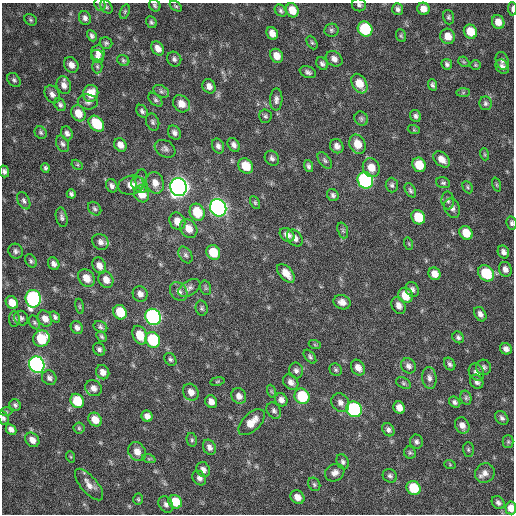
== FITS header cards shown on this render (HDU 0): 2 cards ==
NAXIS1  =                  512 / Axis length
NAXIS2  =                  512 / Axis length

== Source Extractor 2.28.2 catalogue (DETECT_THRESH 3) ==
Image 512 x 512 px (HDU 0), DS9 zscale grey, 1 PNG px = 1 image px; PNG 516 x 516 px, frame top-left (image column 1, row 512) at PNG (2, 3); each listed source drawn as its Kron ellipse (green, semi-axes under 4 px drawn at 4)
Background 286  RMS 18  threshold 53.6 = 3 sigma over >= 5 px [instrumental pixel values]
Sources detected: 229; all 229 listed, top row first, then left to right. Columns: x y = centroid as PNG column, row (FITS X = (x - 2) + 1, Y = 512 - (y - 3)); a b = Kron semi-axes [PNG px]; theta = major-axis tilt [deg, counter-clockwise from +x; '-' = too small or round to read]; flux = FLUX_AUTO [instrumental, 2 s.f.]
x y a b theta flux
100 4 7 5 -68 2000
155 5 6 5 - 2300
359 5 7 6 - 3000
176 6 7 4 -35 1900
106 7 7 5 -52 2300
398 9 6 5 - 3400
423 9 6 6 - 8300
512 9 7 3 -87 3000
292 10 7 6 - 15000
281 11 6 5 - 2400
125 12 7 4 71 1900
448 17 7 5 -71 2200
85 18 7 6 - 4300
31 20 7 5 -35 2100
151 22 6 5 - 2400
498 22 7 6 - 12000
365 29 8 7 - 71000
331 30 7 6 - 2600
470 32 7 6 - 22000
272 33 7 5 -62 8500
92 36 6 4 -59 3200
401 36 6 5 - 1800
448 36 8 7 - 14000
106 43 6 5 - 2400
312 43 7 5 -62 2000
158 48 7 5 -56 8400
98 52 8 6 87 6100
277 56 7 6 - 11000
98 57 7 6 - 3600
174 59 7 7 - 3600
334 59 9 7 -37 6100
123 60 6 5 - 2100
502 61 9 6 -74 3600
464 62 6 4 -43 1700
322 64 7 5 -55 3400
447 64 5 5 - 3000
71 65 8 6 -55 7200
475 65 5 4 - 1500
97 66 7 5 -89 2100
502 67 8 6 -53 4800
308 72 8 5 -22 3700
14 80 8 6 -46 2900
359 84 10 7 -59 18000
64 85 9 7 -72 6700
433 85 6 4 -68 2900
209 86 7 6 - 6200
161 91 8 5 -29 3200
91 93 8 7 - 21000
463 93 7 4 1 1800
52 94 9 7 -59 5500
276 99 11 6 89 4700
155 100 8 5 -45 2600
88 102 10 7 -8 4400
485 103 7 6 - 2800
181 104 9 8 - 11000
60 105 7 5 -60 3000
142 111 7 5 -51 3000
78 113 8 6 -60 16000
265 116 7 6 - 2400
416 116 6 5 - 3000
361 119 7 6 - 2600
153 122 9 6 -68 2900
96 124 9 6 -47 39000
414 130 6 4 -18 1400
41 133 6 5 - 2300
67 133 7 5 -67 4000
174 133 7 6 - 4500
62 144 9 6 -63 3300
357 144 10 8 -65 16000
120 145 7 6 - 8100
234 145 7 5 -57 4500
218 146 8 5 -65 4200
337 146 7 6 - 6000
165 149 11 8 -30 4700
484 154 6 4 -71 1600
272 158 8 6 -55 3800
442 159 10 6 -40 9100
325 160 9 5 -54 2800
77 165 6 4 -30 1600
419 165 7 6 - 24000
246 166 8 7 - 24000
308 166 6 4 -71 2800
45 168 5 4 - 2400
371 168 10 8 -65 14000
4 171 6 5 - 3300
141 179 10 5 83 3100
365 180 8 7 - 240000
155 183 11 8 -71 10000
443 183 7 5 -17 2400
131 185 13 9 11 10000
139 185 9 7 -39 4600
392 185 7 6 - 2800
497 185 7 3 -71 1500
112 186 7 5 -67 3800
179 187 9 8 - 900000
468 187 6 4 -62 1800
410 190 8 5 -59 2600
71 194 5 4 - 2700
142 194 9 7 -60 16000
333 195 6 5 - 2900
448 200 9 6 -86 3300
24 201 9 5 -62 3700
255 203 7 4 -64 2000
218 208 9 8 - 500000
452 208 10 7 -66 5200
95 209 8 5 -46 2600
197 212 9 7 -66 35000
62 217 10 5 -78 3400
418 217 7 6 - 32000
177 221 9 7 -59 12000
512 223 7 5 -78 2700
189 229 10 8 -54 12000
343 230 8 5 -71 2500
466 233 7 6 - 21000
287 235 8 6 -38 6800
295 238 9 7 -51 6700
100 242 9 7 -43 5400
409 244 6 4 -72 1400
16 251 8 7 - 3700
213 252 7 6 - 29000
503 252 6 5 - 4600
185 255 9 6 -58 3200
31 261 7 5 -58 2500
54 264 7 5 -57 4700
99 266 8 6 -62 8200
505 269 7 6 - 5900
286 273 11 6 -48 13000
486 273 9 7 -45 47000
435 274 6 6 - 10000
86 278 9 7 -56 12000
106 280 9 7 -62 9600
189 288 12 7 34 5100
206 288 7 5 -73 2100
412 289 8 6 -63 4200
179 292 10 8 -53 5900
140 294 8 7 - 6300
405 295 8 7 - 22000
33 299 9 7 -82 240000
342 302 8 7 - 7500
12 303 7 5 -45 15000
80 306 8 4 -81 1400
399 306 9 6 -65 7100
202 308 7 6 - 2500
120 312 7 6 - 31000
480 314 8 5 -58 5000
55 317 6 4 -57 2800
153 317 8 7 - 330000
21 318 7 6 - 3100
14 319 8 5 90 2500
45 319 8 6 -55 8600
34 322 7 5 -60 2100
100 327 7 5 -26 2600
77 328 7 5 -55 4700
140 335 10 7 -66 19000
102 336 6 4 -46 2100
458 337 6 5 - 2800
41 339 8 8 - 42000
153 340 8 7 - 74000
315 345 6 4 -19 1400
99 349 7 5 -57 3100
506 349 6 5 - 5200
310 357 8 4 -51 2400
170 359 7 5 -55 2600
450 364 7 5 -57 3000
37 365 8 7 - 420000
408 366 8 7 - 4500
484 367 7 7 - 3400
358 368 8 6 -56 7600
296 370 8 7 - 3900
336 370 6 6 - 2300
103 372 7 6 - 6900
476 372 9 7 -58 5900
49 378 8 7 - 3900
429 378 11 7 -84 5400
217 381 7 3 9 1400
291 382 8 6 -47 6000
477 382 7 6 - 4400
403 383 8 5 -28 2200
93 388 8 7 - 6300
271 391 7 4 -71 1500
191 392 9 7 -55 8100
239 396 8 7 - 6900
302 396 8 7 - 53000
466 398 7 5 -77 2400
281 400 7 6 - 5600
77 401 7 6 - 41000
211 402 6 5 - 7700
340 402 10 8 -50 6100
455 402 6 5 - 3200
15 405 6 5 - 2600
399 408 6 5 - 8900
354 409 8 7 - 160000
274 411 8 6 -58 3500
6 412 6 4 -2 1700
147 416 5 5 - 6200
3 418 7 5 -66 2600
502 418 8 5 -50 3500
95 420 7 6 - 15000
252 422 16 8 44 17000
462 425 8 7 - 7000
79 428 5 5 - 1700
11 429 6 4 -43 5100
388 430 7 5 -53 3600
32 440 8 6 -49 8500
192 440 7 5 -77 2100
416 442 7 6 - 3300
508 442 6 5 - 2000
209 447 8 6 -63 5100
468 450 7 5 -89 2100
137 452 10 8 -58 11000
410 453 6 6 - 2200
71 457 6 3 -71 1200
149 459 7 4 -18 2100
343 462 8 6 -65 3300
450 465 6 3 -20 1200
203 469 8 6 -57 5500
335 473 10 8 29 6400
485 473 10 9 - 7200
390 476 7 6 - 3200
199 478 8 6 -50 4300
314 484 7 5 -59 2200
89 485 19 8 -50 9600
414 488 7 6 - 40000
297 497 7 6 - 9300
138 499 5 4 - 1600
175 502 7 6 - 26000
498 503 7 5 -49 3400
166 504 9 6 -57 4000
511 508 6 5 - 11000
At the frame edge (FLAGS 8, measured only in part): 7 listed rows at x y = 100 4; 359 5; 512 9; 4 171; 512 223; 3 418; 511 508